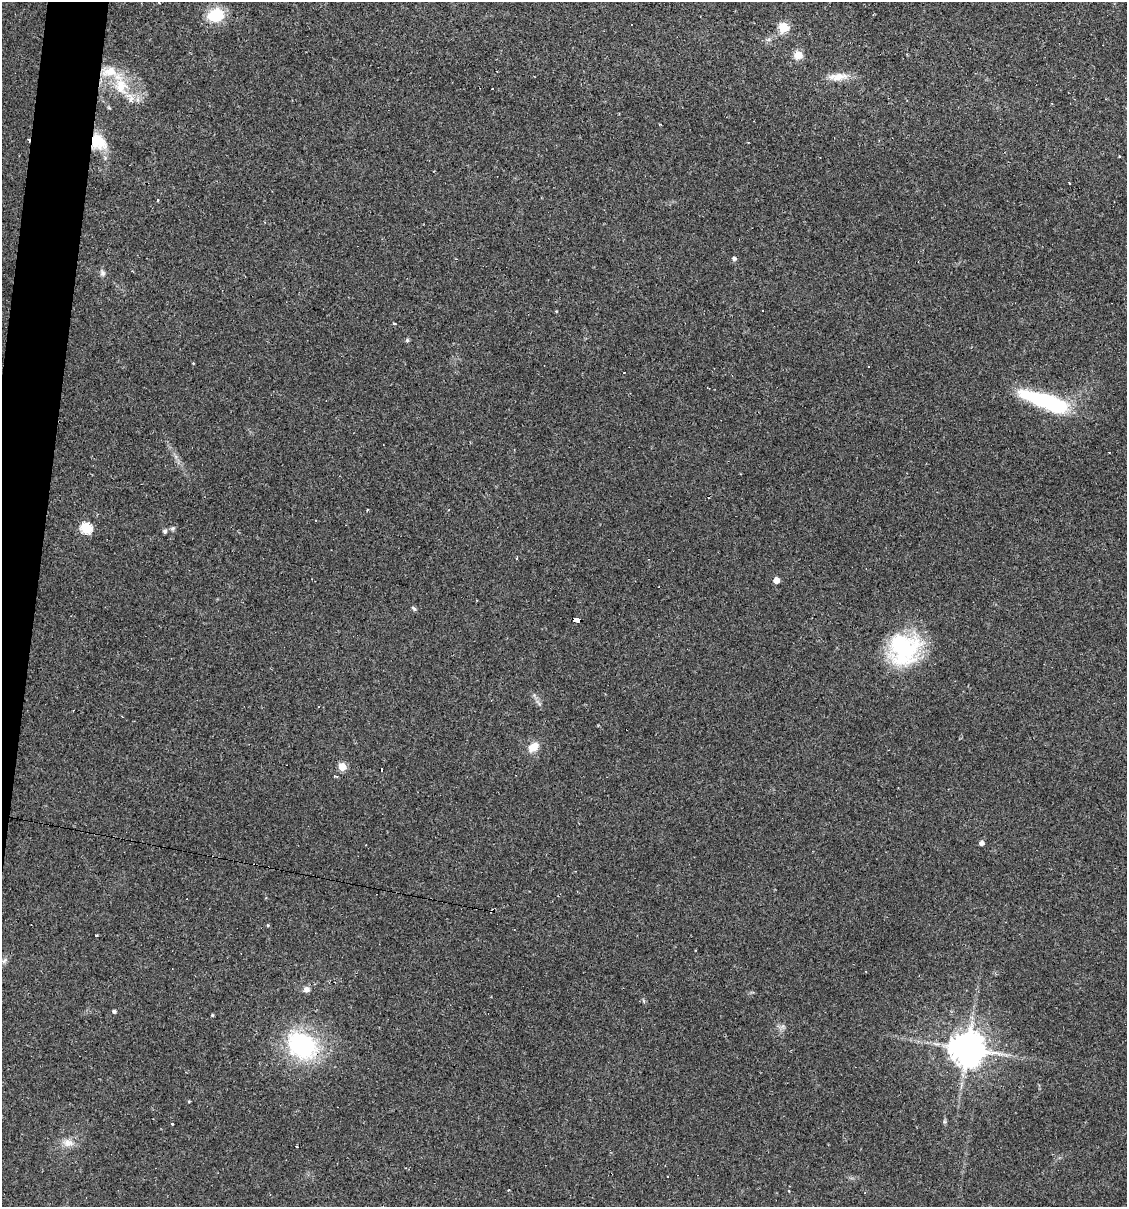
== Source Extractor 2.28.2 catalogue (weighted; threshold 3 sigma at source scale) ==
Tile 11 of 4 x 4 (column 3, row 3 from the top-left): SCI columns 2364-3488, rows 1207-2411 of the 4843 x 4822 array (HDU 1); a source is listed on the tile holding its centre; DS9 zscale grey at full resolution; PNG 1129 x 1209 px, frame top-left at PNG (2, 2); no overlay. Shown black and unused: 3% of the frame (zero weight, under 2 of 3 exposures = <1% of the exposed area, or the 3 px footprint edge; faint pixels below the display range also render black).
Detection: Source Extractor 2.28.2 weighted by HDU 2 'WHT'; one run over the whole footprint, this tile lists its part. Background 0.0907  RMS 0.006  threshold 0.0272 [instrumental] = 3 sigma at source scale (4.5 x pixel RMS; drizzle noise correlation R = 1.50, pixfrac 1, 0.05/0.05 arcsec/px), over >= 5 px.
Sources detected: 53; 2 inside a brighter object's white glare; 9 cosmic-ray / hot-pixel residue — not listed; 3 inside a brighter listed object's ellipse — not listed separately; the other 39 listed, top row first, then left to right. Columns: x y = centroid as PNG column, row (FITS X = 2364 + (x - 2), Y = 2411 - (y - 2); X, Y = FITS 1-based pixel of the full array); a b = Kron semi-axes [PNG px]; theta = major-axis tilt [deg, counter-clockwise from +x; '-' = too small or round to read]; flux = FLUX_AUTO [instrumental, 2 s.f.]
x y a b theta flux
216 15 17 13 14 20
783 27 5 5 - 38
798 55 9 8 - 6.8
838 77 28 9 4 8.1
121 86 26 19 -75 20
492 89 2 2 - 0.78
98 142 21 16 -48 16
1119 156 3 3 - 0.48
1069 183 3 2 - 0.45
157 200 3 2 - 1.1
734 258 5 4 - 1.8
102 273 9 7 -65 1.8
556 311 4 3 - 0.47
407 340 5 5 - 0.93
193 363 4 3 - 0.4
1044 400 55 15 -16 55
86 528 6 5 - 49
165 531 6 6 - 1.2
517 559 3 2 - 1.3
776 580 5 4 - 8
414 608 8 4 -42 1
577 620 7 4 -13 57
903 649 39 36 -53 60
534 747 13 10 34 7.1
342 767 5 5 - 19
336 776 5 3 - 0.78
981 843 5 4 - 2.5
268 925 4 3 - 0.65
96 936 3 3 - 3.9
4 961 9 4 54 1.6
306 989 8 7 - 2.6
114 1011 4 4 - 1.2
212 1015 3 3 - 0.68
303 1045 30 23 -31 74
967 1048 11 11 - 920
172 1123 3 3 - 3.8
68 1143 16 11 -13 5.7
297 1147 3 3 - 1.2
789 1191 4 2 - 0.38
Overlapping masked pixels (flux is a lower limit): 2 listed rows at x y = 98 142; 577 620